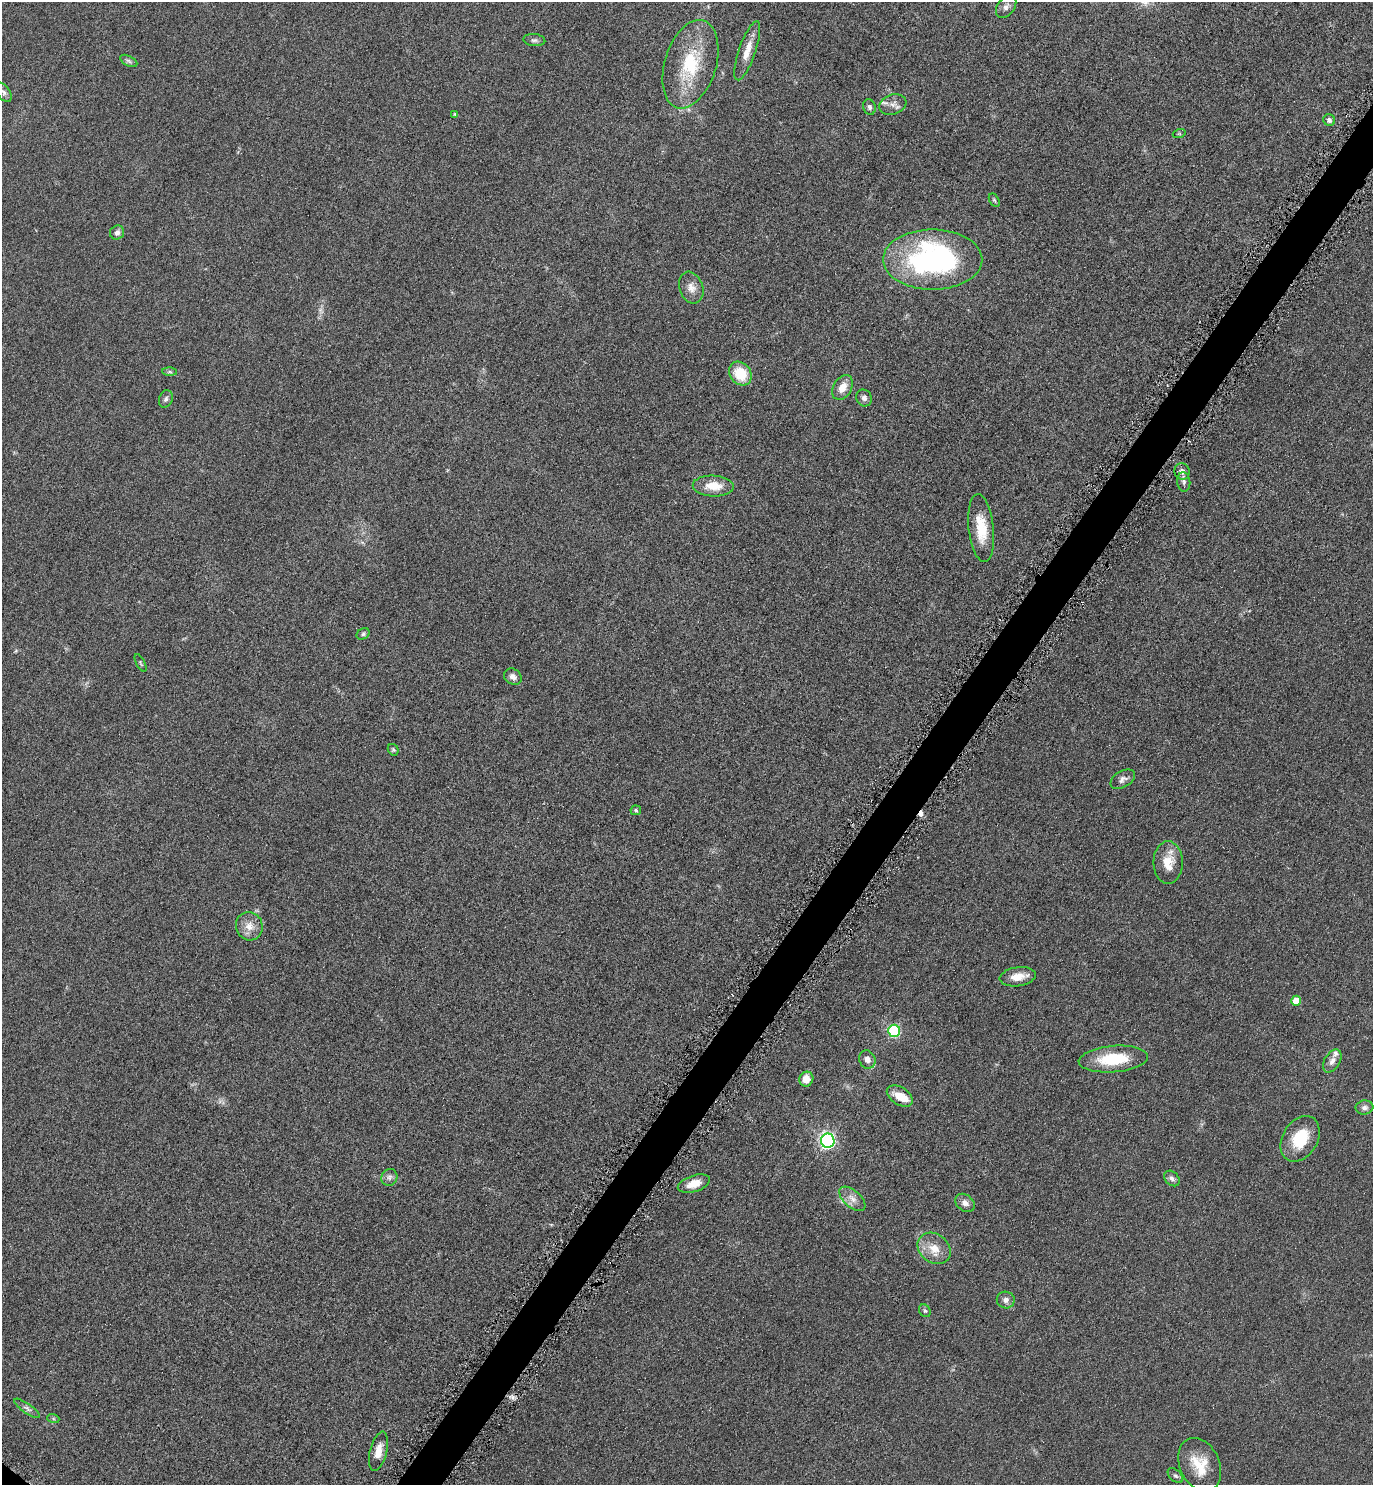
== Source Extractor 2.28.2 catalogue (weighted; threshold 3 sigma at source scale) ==
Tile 10 of 4 x 4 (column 2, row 3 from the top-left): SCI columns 1541-2911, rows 1497-2979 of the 5965 x 5960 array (HDU 1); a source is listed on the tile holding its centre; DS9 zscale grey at full resolution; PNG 1375 x 1487 px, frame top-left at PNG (2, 2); each listed source drawn as its Kron ellipse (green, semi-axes under 4 px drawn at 4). Shown black and unused: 3% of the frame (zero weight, under 4 of 8 exposures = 1% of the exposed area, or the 3 px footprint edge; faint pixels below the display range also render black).
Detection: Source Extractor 2.28.2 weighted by HDU 2 'WHT'; one run over the whole footprint, this tile lists its part. Background 0.059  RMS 0.0082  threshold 0.0334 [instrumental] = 3 sigma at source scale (4.09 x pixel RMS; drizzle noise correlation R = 1.36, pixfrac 0.8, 0.05/0.05 arcsec/px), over >= 5 px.
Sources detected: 61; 1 too faint to see at this stretch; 1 cosmic-ray / hot-pixel residue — neither listed nor drawn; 3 inside a brighter listed object's ellipse — not listed separately; the other 56 listed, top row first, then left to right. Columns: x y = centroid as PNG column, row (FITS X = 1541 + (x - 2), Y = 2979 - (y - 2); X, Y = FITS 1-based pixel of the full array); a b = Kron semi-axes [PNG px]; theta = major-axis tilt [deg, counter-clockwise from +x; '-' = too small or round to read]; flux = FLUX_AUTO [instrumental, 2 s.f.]
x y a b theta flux
1006 7 12 8 51 3.5
534 40 11 6 -5 2.2
747 51 31 8 71 11
129 61 9 5 -27 1.8
690 64 45 25 73 45
4 92 11 6 -57 2.6
893 105 14 10 18 4.8
869 107 8 6 -75 2.1
455 114 3 3 - 1.4
1329 120 6 5 - 2.6
1179 134 6 4 18 0.98
994 200 7 4 -59 1.3
117 233 7 7 - 2.9
933 260 50 30 0 170
691 288 16 12 -70 6.9
170 372 7 4 -1 1.2
740 374 13 10 -51 22
842 387 13 9 61 9.1
864 398 9 7 -58 3.1
166 399 9 6 70 2.1
1182 471 8 7 - 3.6
1184 482 9 6 -84 2.4
713 486 20 10 -3 14
981 528 34 12 -84 20
363 634 7 5 30 1.6
141 663 10 3 -63 1.1
513 677 9 7 -37 3.3
393 750 6 5 - 1.2
1123 779 13 8 30 3.5
636 810 5 5 - 1.4
1168 863 21 14 -90 13
249 926 14 13 - 8.2
1018 977 18 9 8 8.7
1296 1001 5 5 - 12
894 1031 6 6 - 76
1113 1059 35 13 5 30
867 1060 9 8 - 4.2
1332 1061 12 7 59 4.2
806 1079 7 7 - 9.1
900 1096 14 8 -32 10
1364 1107 9 7 4 2.8
1300 1139 24 17 59 25
828 1141 7 7 - 200
389 1177 8 8 - 2.9
1172 1178 9 6 -43 2.6
694 1184 17 8 17 10
852 1199 16 8 -41 5.9
965 1203 10 8 -39 4.1
934 1248 18 14 -38 12
1006 1300 9 8 - 3.2
925 1311 7 5 -56 1.4
27 1408 15 4 -35 2.5
53 1418 6 4 -19 1.1
378 1451 20 8 76 8.6
1200 1465 28 20 -65 21
1175 1476 9 5 -43 2